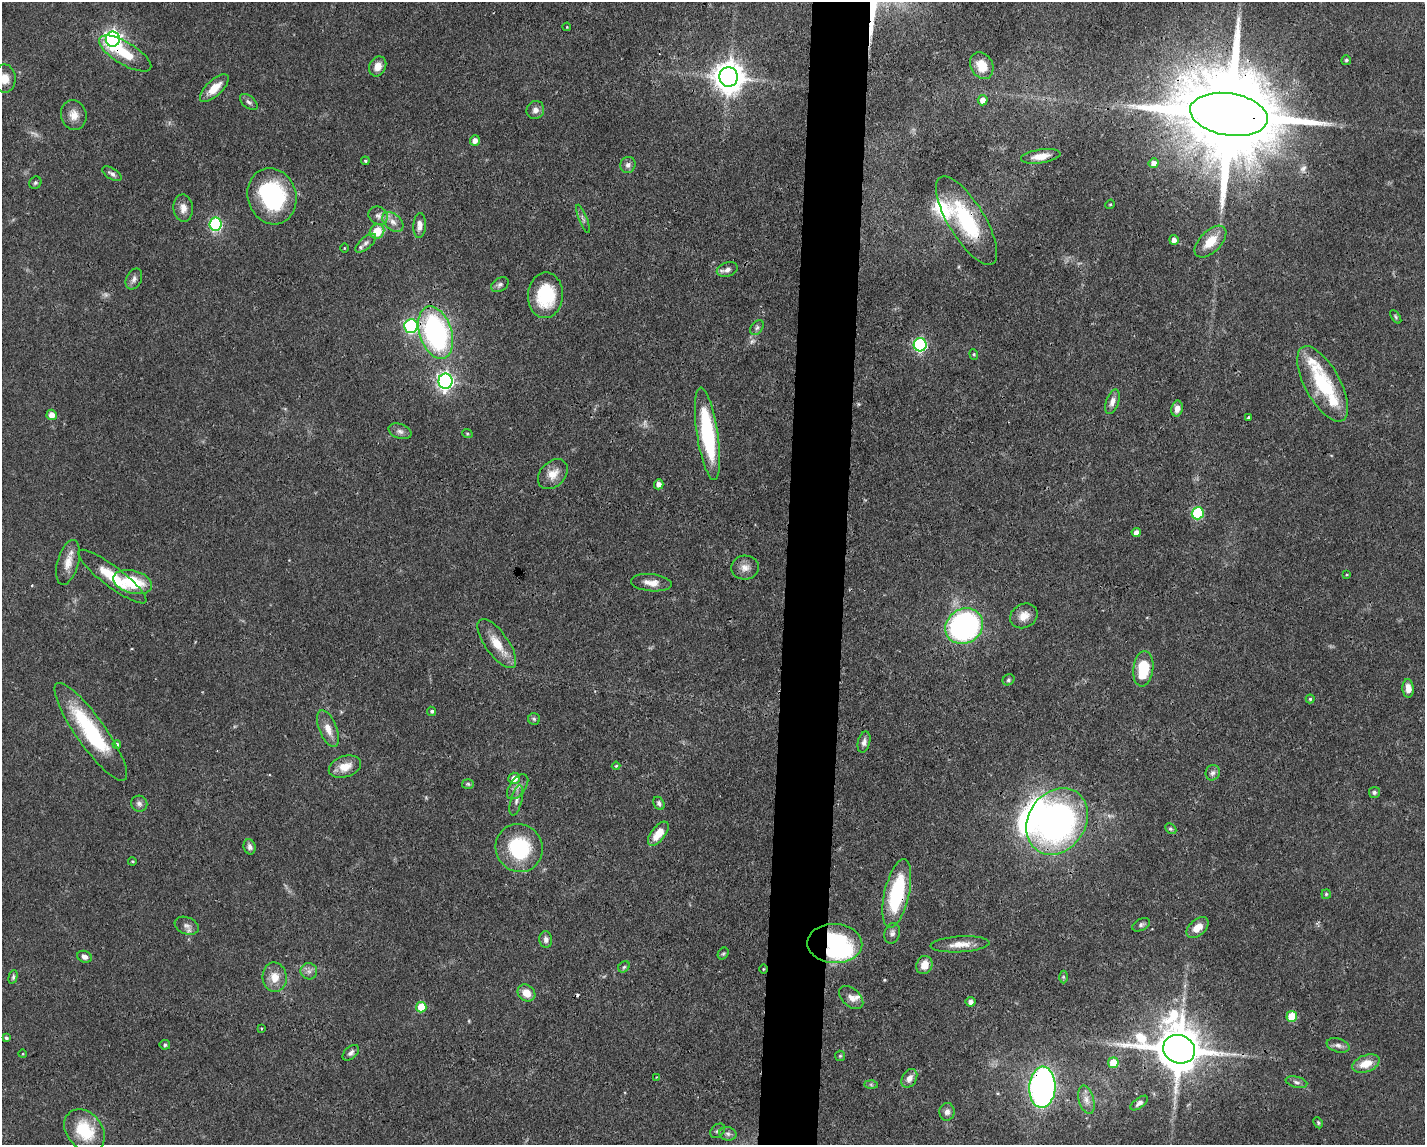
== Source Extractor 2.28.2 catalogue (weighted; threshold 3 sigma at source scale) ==
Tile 5 of 3 x 4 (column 2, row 2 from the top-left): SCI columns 1533-2955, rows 2289-3431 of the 4598 x 4575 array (HDU 1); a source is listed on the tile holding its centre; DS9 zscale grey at full resolution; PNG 1427 x 1147 px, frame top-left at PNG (2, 2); each listed source drawn as its Kron ellipse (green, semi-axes under 4 px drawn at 4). Shown black and unused: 4% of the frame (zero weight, under 3 of 4 exposures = <1% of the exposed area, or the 3 px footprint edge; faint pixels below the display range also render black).
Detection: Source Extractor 2.28.2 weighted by HDU 2 'WHT'; one run over the whole footprint, this tile lists its part. Background 0.0632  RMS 0.0038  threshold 0.0171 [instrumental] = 3 sigma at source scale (4.5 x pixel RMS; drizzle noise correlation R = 1.50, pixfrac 1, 0.05/0.05 arcsec/px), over >= 5 px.
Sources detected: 148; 3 too faint to see at this stretch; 2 inside a brighter object's white glare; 1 cosmic-ray / hot-pixel residue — neither listed nor drawn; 4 inside a brighter listed object's ellipse — not listed separately; the other 138 listed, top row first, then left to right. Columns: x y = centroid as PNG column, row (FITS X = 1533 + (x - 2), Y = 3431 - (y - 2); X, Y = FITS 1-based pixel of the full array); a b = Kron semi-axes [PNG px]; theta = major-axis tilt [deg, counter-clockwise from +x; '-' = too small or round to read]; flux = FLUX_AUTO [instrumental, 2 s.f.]
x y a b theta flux
567 27 4 3 - 0.33
113 39 7 7 - 180
125 53 30 11 -31 11
1346 60 5 4 - 0.64
378 66 10 8 64 3.4
982 66 14 11 -62 6.2
728 77 9 9 - 650
5 79 14 11 -88 4.7
214 88 18 8 43 5.7
983 100 5 5 - 2.7
249 102 10 6 -40 1.2
535 110 9 8 - 2
1229 114 39 21 -9 12000
74 115 15 12 -75 4
475 140 5 5 - 2.2
1041 156 20 7 8 4.7
365 161 4 3 - 0.55
1154 163 5 5 - 2.2
628 165 8 7 - 1.6
112 174 11 5 -31 1.3
35 183 6 5 - 0.7
272 196 28 24 -72 42
1110 204 5 4 - 0.43
183 208 13 9 -83 3.1
378 216 10 8 -34 1.9
583 219 15 3 -68 0.97
967 220 50 18 -59 31
393 222 12 8 -43 2.8
216 224 6 6 - 50
420 226 12 6 86 2.3
377 231 7 7 - 9
1174 240 5 4 - 1.7
1210 242 19 11 45 7.5
366 243 12 6 41 1.7
344 248 5 3 - 0.31
727 270 11 7 18 2
134 279 11 7 64 1.7
500 285 9 6 33 1.3
545 295 23 17 87 21
1396 317 7 4 -55 0.61
411 326 7 7 - 57
757 328 8 5 50 1
436 333 27 16 -72 83
920 345 6 6 - 62
974 354 5 4 - 0.52
445 381 7 7 - 140
1323 384 42 17 -61 26
1112 402 13 6 72 2.3
1177 409 8 5 78 2.4
52 415 5 5 - 3.4
1248 418 3 3 - 0.69
400 431 12 7 -20 1.7
467 433 5 3 - 0.39
707 434 47 10 -81 38
553 474 17 12 45 5
659 484 5 4 - 1.8
1198 513 6 6 - 28
1136 532 4 4 - 2.2
68 562 23 10 74 5
745 568 14 12 6 3.3
1347 575 4 3 - 0.34
112 577 42 10 -37 12
133 582 20 11 -15 16
651 583 20 8 -5 4.2
1024 616 14 12 30 4.1
964 626 19 17 32 95
497 644 29 11 -54 8
1143 669 18 10 83 15
1008 680 6 5 - 0.76
1408 688 9 5 -86 2.6
1310 699 4 4 - 0.55
432 711 4 4 - 0.76
534 719 6 6 - 0.75
328 729 19 9 -68 4.6
91 732 59 14 -55 34
864 742 11 6 75 1.7
117 744 4 4 - 0.8
616 766 4 4 - 0.44
345 767 17 10 18 5.2
1213 773 8 7 - 1.4
514 778 6 5 - 3.1
468 784 6 5 - 0.6
518 787 14 8 53 2.4
1374 792 5 5 - 0.94
516 800 15 5 74 1.8
659 803 7 5 -61 1.1
139 804 8 8 - 1.4
1057 821 35 28 57 130
1171 829 6 4 -44 0.68
658 834 14 7 51 6.1
250 847 8 6 -75 1.5
519 848 24 23 - 28
132 861 4 4 - 0.43
897 893 35 12 77 31
1326 894 4 4 - 0.51
1141 925 9 5 28 1
187 926 12 8 -21 2
1198 928 13 8 41 4.1
892 933 10 7 74 1.6
546 939 8 6 -84 1.6
835 943 27 19 -3 36
960 944 29 8 3 5
723 954 6 5 - 0.59
85 957 7 5 -22 1.6
924 965 9 8 - 4.3
624 967 6 5 - 0.66
763 969 5 3 - 0.36
309 971 8 8 - 1.7
13 977 7 4 76 0.73
275 977 15 12 -85 5.4
1063 977 6 4 -89 0.57
526 993 9 7 -40 4.6
851 997 14 9 -41 2.6
971 1002 5 5 - 1.7
421 1007 5 5 - 9
1292 1016 5 5 - 12
261 1029 4 3 - 0.48
6 1038 4 4 - 0.79
165 1045 5 4 - 0.85
1338 1045 12 6 -18 1.7
1179 1049 16 14 -23 1800
351 1053 10 6 42 1.3
23 1054 4 3 - 0.29
840 1056 5 5 - 0.53
1113 1063 5 5 - 7.4
1366 1064 14 8 20 5.8
657 1077 3 2 - 0.29
909 1078 10 7 59 2.6
1296 1082 11 5 -13 1.2
871 1085 7 4 -2 0.6
1042 1087 20 13 87 150
1086 1100 14 7 -75 2.7
1139 1103 10 5 36 1.3
947 1112 9 7 85 1.9
1318 1123 6 4 -64 0.54
85 1130 23 17 -49 17
718 1131 8 6 44 1
728 1134 8 6 -13 1.2
Overlapping masked pixels (flux is a lower limit): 10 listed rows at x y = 113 39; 125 53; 1229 114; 967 220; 436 333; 1057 821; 897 893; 835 943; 1179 1049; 1042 1087
Isophote crosses this tile's border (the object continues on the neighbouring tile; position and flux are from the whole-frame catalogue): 1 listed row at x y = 5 79